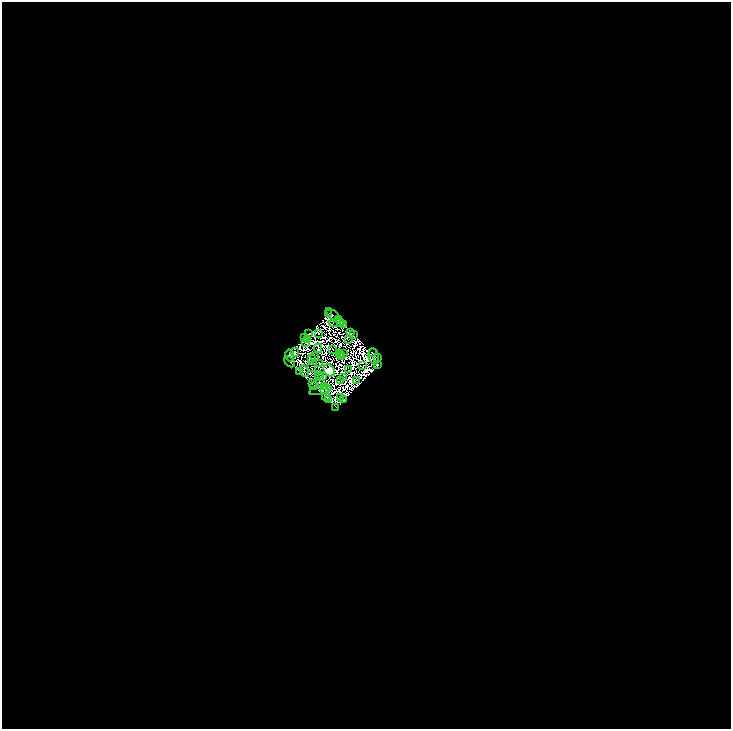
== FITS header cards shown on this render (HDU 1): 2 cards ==
NAXIS1  =                 1457
NAXIS2  =                 1454

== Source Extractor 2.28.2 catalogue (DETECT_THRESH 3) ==
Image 1457 x 1454 px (HDU 1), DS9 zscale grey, zoomed out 1/2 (1 PNG px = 2 x 2 image px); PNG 733 x 731 px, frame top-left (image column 1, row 1454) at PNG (2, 2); each listed source drawn as its Kron ellipse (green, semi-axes under 4 px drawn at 4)
Background -1.46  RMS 1.1e-05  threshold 3.17e-05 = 3 sigma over >= 5 px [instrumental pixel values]
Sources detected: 209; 157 cannot appear on this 1/2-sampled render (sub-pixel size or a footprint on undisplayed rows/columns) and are neither listed nor drawn; the other 52 listed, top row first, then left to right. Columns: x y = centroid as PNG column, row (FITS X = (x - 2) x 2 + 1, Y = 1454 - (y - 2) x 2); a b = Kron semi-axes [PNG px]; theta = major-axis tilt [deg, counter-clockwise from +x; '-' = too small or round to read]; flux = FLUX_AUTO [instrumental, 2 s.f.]
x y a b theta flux
329 313 3 1 - 3.5
334 316 10 3 -45 58
338 319 3 1 - 29
341 322 2 1 - 20
336 323 7 1 0 2.6
343 325 3 1 - 4
318 333 2 1 - 0.23
351 333 2 1 - 13
309 334 2 1 - 30
354 335 3 1 - 13
305 338 2 1 - 8.1
307 340 2 1 - 13
348 340 2 1 - 2.3
306 343 2 1 - 2.3
318 348 5 3 - 1.5
333 349 2 1 - 1.9
295 352 4 2 - 0.068
372 352 2 2 - 21
339 353 2 1 - 0.094
344 353 2 1 - 6.6
341 355 2 1 - 3.3
290 356 6 4 -81 69
342 356 3 1 - 6.4
374 356 8 5 -78 1.2
315 357 2 1 - 4.4
377 357 2 1 - 10
312 359 2 1 - 0.077
289 362 6 1 -42 46
319 364 2 1 - 7.2
378 365 4 2 - 30
363 366 3 1 - 0.53
312 368 2 1 - 1.7
348 370 2 1 - 1.3
304 371 6 3 -65 110
329 371 7 5 -56 9500
300 372 3 1 - 15
318 375 2 1 - 2.2
320 377 2 1 - 6.9
322 377 2 1 - 5.4
344 377 2 2 - 1.8
341 380 2 1 - 1.8
356 380 2 1 - 3.9
312 383 2 1 - 5.9
314 386 2 1 - 9.3
324 387 2 1 - 4.2
320 390 11 3 12 18
325 391 2 1 - 12
326 397 4 2 - 48
340 397 4 2 - 0.51
329 400 2 1 - 20
343 400 2 2 - 9.4
336 407 2 1 - 26
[157 sub-pixel or undisplayed-footprint detections neither listed nor drawn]